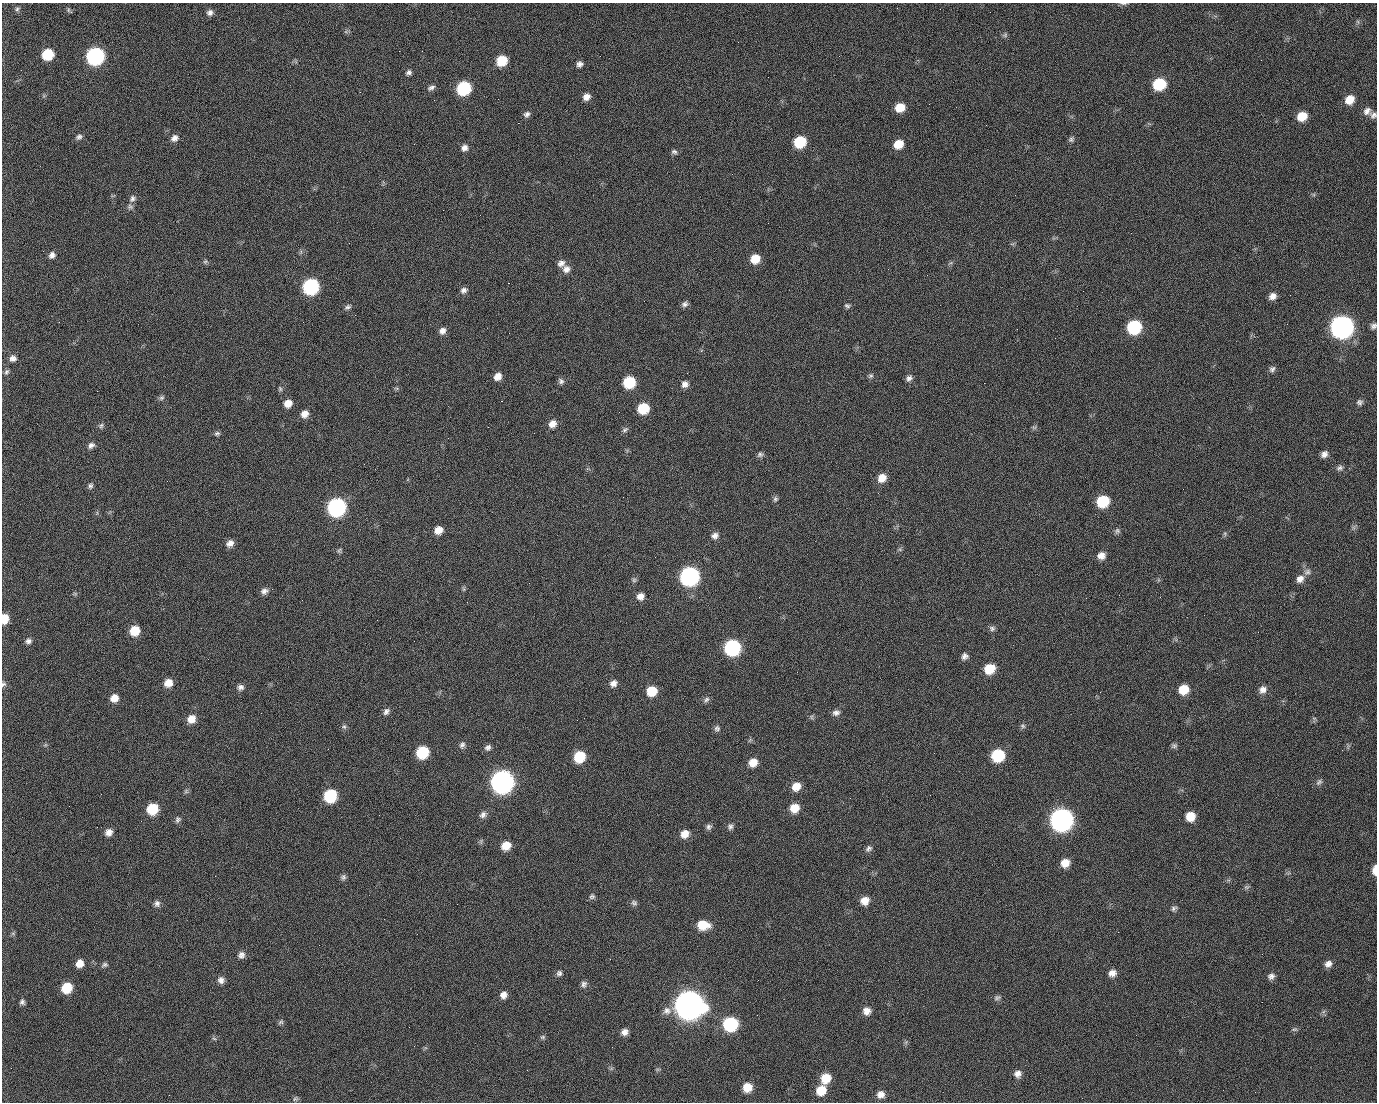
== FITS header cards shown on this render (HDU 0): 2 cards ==
NAXIS1  =                 1375 / length of data axis 1
NAXIS2  =                 1100 / length of data axis 2

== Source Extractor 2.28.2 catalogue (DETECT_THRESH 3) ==
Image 1375 x 1100 px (HDU 0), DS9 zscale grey, 1 PNG px = 1 image px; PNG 1379 x 1104 px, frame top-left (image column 1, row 1100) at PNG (2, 3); no overlay
Background 1450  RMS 28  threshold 85.1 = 3 sigma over >= 5 px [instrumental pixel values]
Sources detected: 215; all 215 listed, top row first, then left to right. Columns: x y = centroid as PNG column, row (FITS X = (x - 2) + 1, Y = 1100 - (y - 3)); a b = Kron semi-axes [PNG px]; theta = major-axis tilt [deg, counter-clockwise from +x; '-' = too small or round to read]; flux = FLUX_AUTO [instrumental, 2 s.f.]
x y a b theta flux
1123 3 9 4 -4 3.9e+03
897 8 2 2 - 8.9e+02
17 9 7 5 30 4.0e+03
71 12 5 3 - 5.3e+03
990 12 3 2 - 1.4e+03
210 13 8 7 - 7.8e+03
1358 22 6 4 -72 3.1e+03
1005 35 7 7 - 4.1e+03
399 51 2 2 - 2.1e+04
48 54 8 8 - 7.5e+04
95 56 10 9 - 5.1e+05
502 61 8 8 - 5.9e+04
580 64 7 7 - 7.6e+03
408 72 7 6 - 5.6e+03
1159 84 9 8 - 1.1e+05
431 88 10 6 25 6.8e+03
464 88 9 8 - 1.8e+05
360 92 2 2 - 1.0e+03
586 97 8 7 - 1.3e+04
498 99 2 2 - 1.1e+03
434 100 2 2 - 4.0e+03
1349 100 10 9 - 2.7e+04
900 107 8 7 - 3.6e+04
1367 111 11 9 38 1.1e+04
527 114 8 7 - 6.8e+03
1373 115 9 8 - 7.2e+03
1302 116 9 8 - 3.6e+04
518 123 2 2 - 2.4e+04
79 137 9 7 29 6.3e+03
174 138 9 7 38 1.0e+04
1071 139 8 6 34 4.6e+03
800 142 9 8 - 9.2e+04
898 144 9 7 37 3.1e+04
464 148 8 7 - 9.3e+03
674 152 8 6 -4 4.9e+03
1015 195 2 2 - 6.7e+03
132 199 10 7 50 7.4e+03
130 207 8 7 - 5.8e+03
52 255 8 7 - 8.6e+03
755 259 9 8 - 3.3e+04
205 261 7 5 67 3.6e+03
561 263 10 8 27 9.8e+03
566 269 10 10 - 1.2e+04
927 275 2 2 - 7.7e+02
508 283 2 2 - 5.7e+04
311 286 10 9 - 3.2e+05
464 290 9 7 25 7.3e+03
1083 291 2 2 - 2.9e+03
1290 295 2 2 - 1.9e+03
1272 296 8 7 - 1.2e+04
685 304 8 6 35 6.4e+03
847 306 7 5 -19 4.2e+03
347 307 9 6 26 5.5e+03
355 315 2 2 - 9.9e+02
59 322 2 2 - 1.5e+03
1287 324 2 2 - 1.3e+03
1373 326 8 6 46 6.4e+03
1134 327 9 9 - 1.8e+05
1342 327 11 10 - 1.5e+06
442 331 9 7 51 1.0e+04
13 358 8 8 - 9.3e+03
1272 369 8 7 - 6.0e+03
6 372 8 5 57 4.6e+03
498 376 8 7 - 1.5e+04
870 376 7 6 - 4.1e+03
909 378 8 7 - 7.2e+03
561 381 9 7 -49 5.7e+03
629 382 9 8 - 9.4e+04
984 383 2 2 - 1.9e+04
685 384 8 8 - 1.0e+04
396 388 6 4 -18 2.8e+03
280 389 7 5 -74 3.4e+03
97 391 2 2 - 1.3e+03
161 398 8 6 44 4.6e+03
501 401 3 2 - 5.9e+04
1359 402 8 7 - 5.8e+03
288 403 8 7 - 1.9e+04
643 408 9 8 - 6.8e+04
619 412 2 2 - 7.6e+02
304 414 9 8 - 1.5e+04
552 424 9 8 - 1.4e+04
101 426 8 6 71 4.6e+03
1034 427 7 4 0 3.2e+03
625 430 10 5 37 4.7e+03
217 433 7 6 - 4.3e+03
534 433 2 2 - 8.4e+02
91 445 9 6 39 7.6e+03
760 454 8 6 18 5.2e+03
1324 454 8 7 - 9.7e+03
1340 468 9 6 24 5.8e+03
882 478 9 8 - 2.2e+04
90 486 8 6 84 4.9e+03
623 497 2 2 - 2.9e+03
775 499 7 6 - 4.5e+03
1103 501 9 9 - 9.2e+04
336 507 10 9 - 5.8e+05
438 530 8 7 - 2.0e+04
1117 531 8 7 - 4.8e+03
1225 534 6 4 -73 2.9e+03
715 536 9 8 - 9.4e+03
230 543 8 7 - 1.1e+04
900 549 6 5 - 3.2e+03
339 551 7 5 74 3.5e+03
1101 556 8 8 - 1.4e+04
655 557 2 2 - 8.5e+02
1307 572 10 8 27 8.4e+03
689 576 10 10 - 6.8e+05
1300 579 11 9 43 1.3e+04
634 580 6 6 - 4.0e+03
464 589 7 4 -89 3.0e+03
264 591 9 7 17 8.8e+03
75 594 6 4 -19 2.6e+03
640 596 8 7 - 1.3e+04
4 619 8 6 84 3.6e+04
27 619 2 2 - 4.1e+03
377 620 2 2 - 1.1e+04
992 628 8 6 -29 5.4e+03
135 631 9 8 - 4.0e+04
28 641 7 7 - 7.0e+03
732 647 10 9 - 3.2e+05
965 656 8 7 - 7.4e+03
989 669 9 8 - 4.6e+04
168 683 9 8 - 2.0e+04
613 683 9 8 - 1.1e+04
3 684 8 6 60 4.8e+03
240 687 8 7 - 7.4e+03
1183 689 10 9 - 3.9e+04
1263 690 10 9 - 1.2e+04
652 691 9 8 - 4.5e+04
114 698 8 8 - 1.9e+04
706 700 9 6 51 5.7e+03
386 711 9 7 54 7.6e+03
836 713 10 7 14 8.1e+03
811 717 7 4 -89 3.1e+03
1314 718 6 4 -18 2.6e+03
191 719 9 8 - 2.1e+04
1023 726 8 5 -17 4.0e+03
344 727 7 6 - 4.6e+03
717 728 8 8 - 5.6e+03
45 745 7 4 18 2.7e+03
462 745 10 7 75 6.9e+03
1174 746 8 6 14 4.4e+03
488 748 9 7 34 6.9e+03
422 752 9 8 - 9.8e+04
934 753 2 2 - 1.6e+03
998 755 9 9 - 1.2e+05
579 757 9 8 - 7.2e+04
753 762 9 8 - 2.2e+04
502 781 11 10 - 1.5e+06
1319 782 10 7 45 5.5e+03
796 786 10 8 38 2.4e+04
186 791 6 6 - 3.7e+03
101 794 2 2 - 2.4e+03
930 795 2 2 - 6.5e+03
330 796 9 8 - 1.4e+05
794 808 9 8 - 2.9e+04
1053 808 2 2 - 1.6e+04
152 809 9 8 - 7.2e+04
483 814 10 8 44 8.6e+03
1190 816 9 8 - 3.0e+04
1061 819 11 10 - 1.5e+06
178 820 8 6 78 5.1e+03
730 826 8 7 - 5.8e+03
709 827 7 7 - 5.8e+03
109 832 8 7 - 1.2e+04
685 834 9 8 - 2.0e+04
506 846 9 8 - 2.7e+04
869 848 9 7 41 6.0e+03
1065 863 9 8 - 2.3e+04
1375 870 9 4 87 2.0e+04
343 877 8 7 - 5.3e+03
1246 887 7 6 - 3.9e+03
592 896 8 7 - 4.9e+03
865 901 9 8 - 1.9e+04
634 903 8 7 - 5.4e+03
157 904 9 8 - 7.4e+03
457 904 2 2 - 1.3e+03
1174 908 8 6 28 5.1e+03
703 925 12 9 -2 4.3e+04
1118 932 3 2 - 2.5e+03
13 933 7 4 -1 2.8e+03
241 955 9 8 - 8.6e+03
610 959 3 2 - 2.6e+03
80 963 9 8 - 1.8e+04
1328 964 9 8 - 1.1e+04
105 965 9 6 20 4.8e+03
559 973 7 7 - 5.8e+03
1112 973 9 8 - 1.3e+04
1271 976 9 8 - 8.1e+03
221 980 8 8 - 9.4e+03
758 980 2 2 - 1.7e+03
584 984 9 7 63 6.9e+03
67 988 9 8 - 5.8e+04
503 995 9 8 - 1.2e+04
997 998 10 6 19 5.3e+03
22 1002 7 6 - 5.4e+03
689 1005 12 12 - 3.7e+06
667 1011 12 10 20 1.2e+04
867 1011 9 9 - 1.4e+04
757 1015 2 2 - 1.3e+03
281 1022 7 6 - 3.8e+03
730 1024 9 9 - 1.9e+05
1294 1029 8 5 2 3.7e+03
625 1032 8 7 - 1.1e+04
543 1037 8 5 15 3.7e+03
214 1038 7 4 -3 3.1e+03
906 1042 7 4 71 3.2e+03
527 1070 2 2 - 8.3e+02
1018 1074 8 8 - 1.1e+04
826 1078 10 9 - 3.7e+04
747 1087 8 8 - 2.9e+04
821 1090 10 9 - 3.6e+04
881 1094 8 8 - 1.4e+04
169 1095 2 2 - 5.4e+03
295 1099 8 6 30 4.0e+03
At the frame edge (FLAGS 8, measured only in part): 6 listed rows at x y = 1123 3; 1373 115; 1373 326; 4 619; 3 684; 1375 870